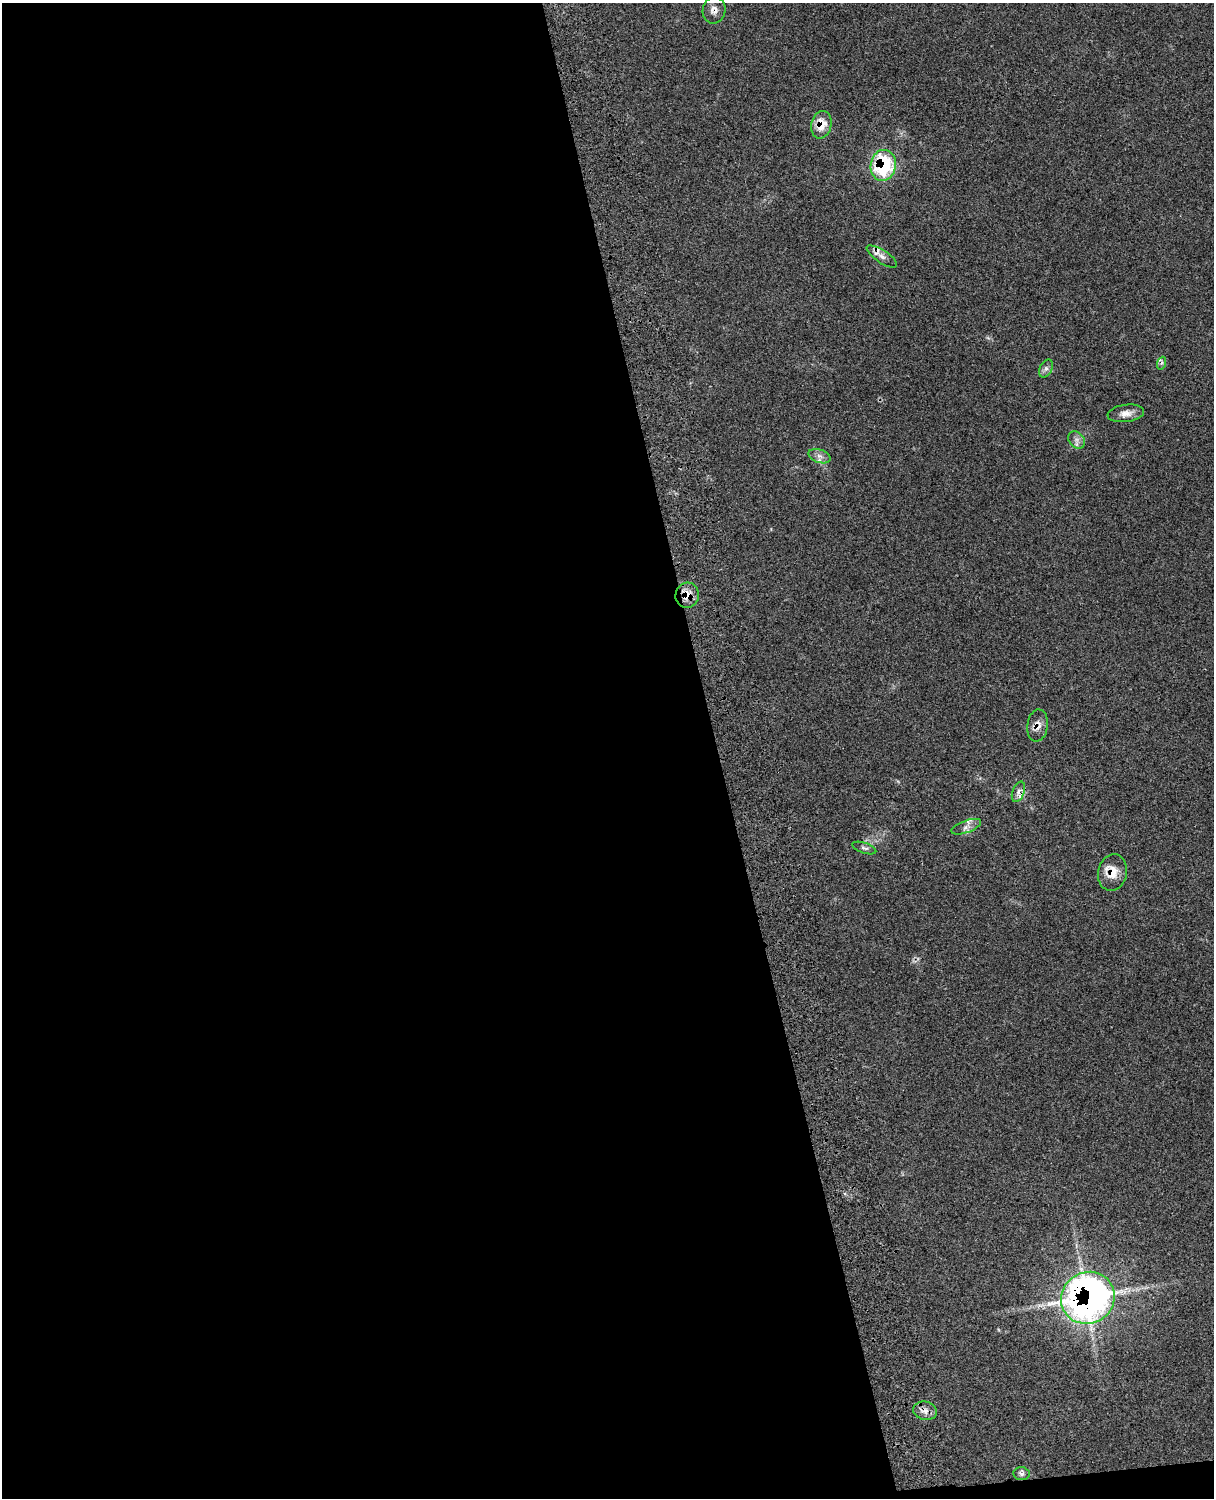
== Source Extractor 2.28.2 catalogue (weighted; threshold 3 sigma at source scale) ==
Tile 9 of 4 x 3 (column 1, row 3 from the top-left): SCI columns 122-1333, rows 277-1772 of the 5088 x 4924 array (HDU 1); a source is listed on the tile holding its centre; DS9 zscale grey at full resolution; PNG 1216 x 1500 px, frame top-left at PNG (2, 3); each listed source drawn as its Kron ellipse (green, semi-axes under 4 px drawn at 4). Shown black and unused: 60% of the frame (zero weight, under 3 of 4 exposures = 6% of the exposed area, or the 3 px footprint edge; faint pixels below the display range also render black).
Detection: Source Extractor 2.28.2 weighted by HDU 2 'WHT'; one run over the whole footprint, this tile lists its part. Background 0.109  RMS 0.0066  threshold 0.0298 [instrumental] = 3 sigma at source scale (4.5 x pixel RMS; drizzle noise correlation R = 1.50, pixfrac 1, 0.05/0.05 arcsec/px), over >= 5 px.
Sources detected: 20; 2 cosmic-ray / hot-pixel residue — neither listed nor drawn; the other 18 listed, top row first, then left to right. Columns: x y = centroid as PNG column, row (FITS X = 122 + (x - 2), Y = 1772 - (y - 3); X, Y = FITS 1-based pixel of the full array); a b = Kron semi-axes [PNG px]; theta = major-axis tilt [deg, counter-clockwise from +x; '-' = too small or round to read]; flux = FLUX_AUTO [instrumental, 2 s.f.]
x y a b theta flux
714 10 13 11 80 4.6
821 125 14 10 76 10
883 165 15 12 81 54
882 256 17 6 -33 3.8
1162 363 6 4 70 1
1046 369 9 6 63 2.4
1126 413 18 8 7 5.1
1077 440 9 7 -50 3.1
820 456 11 6 -18 3.2
687 595 13 11 76 8.6
1038 725 16 10 82 5.1
1018 792 11 6 69 2.6
966 827 16 6 20 3.7
864 848 12 5 -19 1.9
1112 872 18 14 77 11
1088 1298 27 25 33 350
925 1411 12 9 -15 4.2
1022 1474 8 6 -6 2.1
Overlapping masked pixels (flux is a lower limit): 8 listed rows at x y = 714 10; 821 125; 883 165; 687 595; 1038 725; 1112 872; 1088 1298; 925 1411